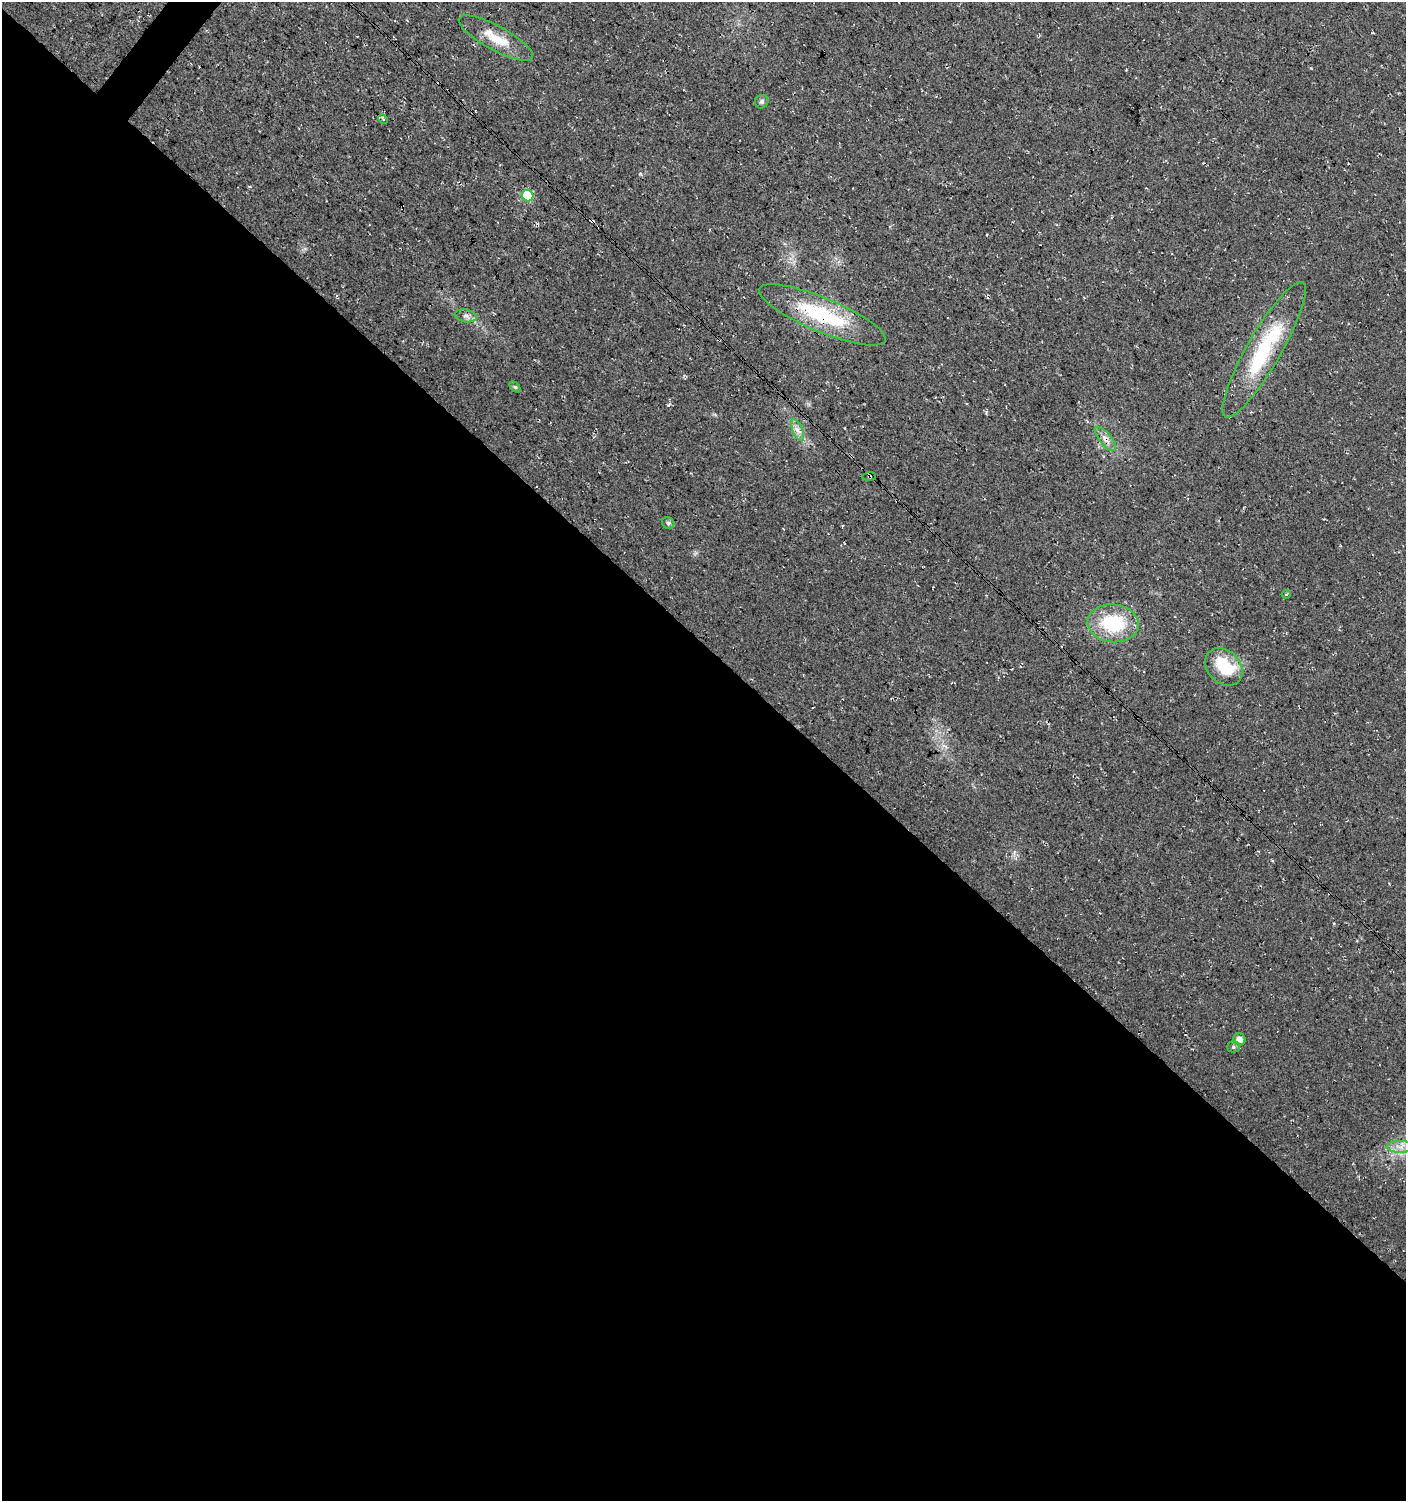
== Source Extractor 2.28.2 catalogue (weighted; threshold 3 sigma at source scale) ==
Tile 14 of 4 x 4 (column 2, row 4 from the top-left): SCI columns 1643-3046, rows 1-1499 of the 6043 x 6022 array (HDU 1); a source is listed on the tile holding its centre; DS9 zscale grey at full resolution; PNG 1408 x 1503 px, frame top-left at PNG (2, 2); each listed source drawn as its Kron ellipse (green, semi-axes under 4 px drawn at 4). Shown black and unused: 57% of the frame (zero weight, under 3 of 4 exposures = <1% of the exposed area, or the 3 px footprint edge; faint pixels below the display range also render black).
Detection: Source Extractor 2.28.2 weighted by HDU 2 'WHT'; one run over the whole footprint, this tile lists its part. Background 0.0176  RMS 0.0054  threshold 0.0244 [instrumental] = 3 sigma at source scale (4.5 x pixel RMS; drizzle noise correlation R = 1.50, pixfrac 1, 0.0396/0.0396 arcsec/px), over >= 5 px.
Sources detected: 21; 2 cosmic-ray / hot-pixel residue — neither listed nor drawn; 1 inside a brighter listed object's ellipse — not listed separately; the other 18 listed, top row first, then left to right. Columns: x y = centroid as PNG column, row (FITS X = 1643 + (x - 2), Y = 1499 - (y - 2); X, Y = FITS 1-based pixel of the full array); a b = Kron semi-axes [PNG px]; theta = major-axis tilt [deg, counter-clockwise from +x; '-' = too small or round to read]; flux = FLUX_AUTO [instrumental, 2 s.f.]
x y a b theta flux
496 38 42 12 -29 13
762 102 7 6 - 1.4
383 119 5 3 - 0.85
528 196 6 5 - 30
822 315 68 17 -23 44
466 316 11 6 -9 2.4
1264 350 77 17 60 48
515 387 6 4 -44 0.71
798 430 11 5 -68 2.6
1105 439 15 6 -50 3.2
869 476 7 3 6 0.93
668 523 6 5 - 1.4
1286 594 4 3 - 0.46
1113 623 26 19 -5 33
1224 667 21 16 -45 22
1239 1039 6 6 - 3.2
1233 1047 6 5 - 1
1400 1147 13 6 -1 3.8
Overlapping masked pixels (flux is a lower limit): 3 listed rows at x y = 822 315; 1105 439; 869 476
Unlisted compact peaks at least as high as the median listed source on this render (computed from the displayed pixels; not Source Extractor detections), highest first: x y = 668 405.